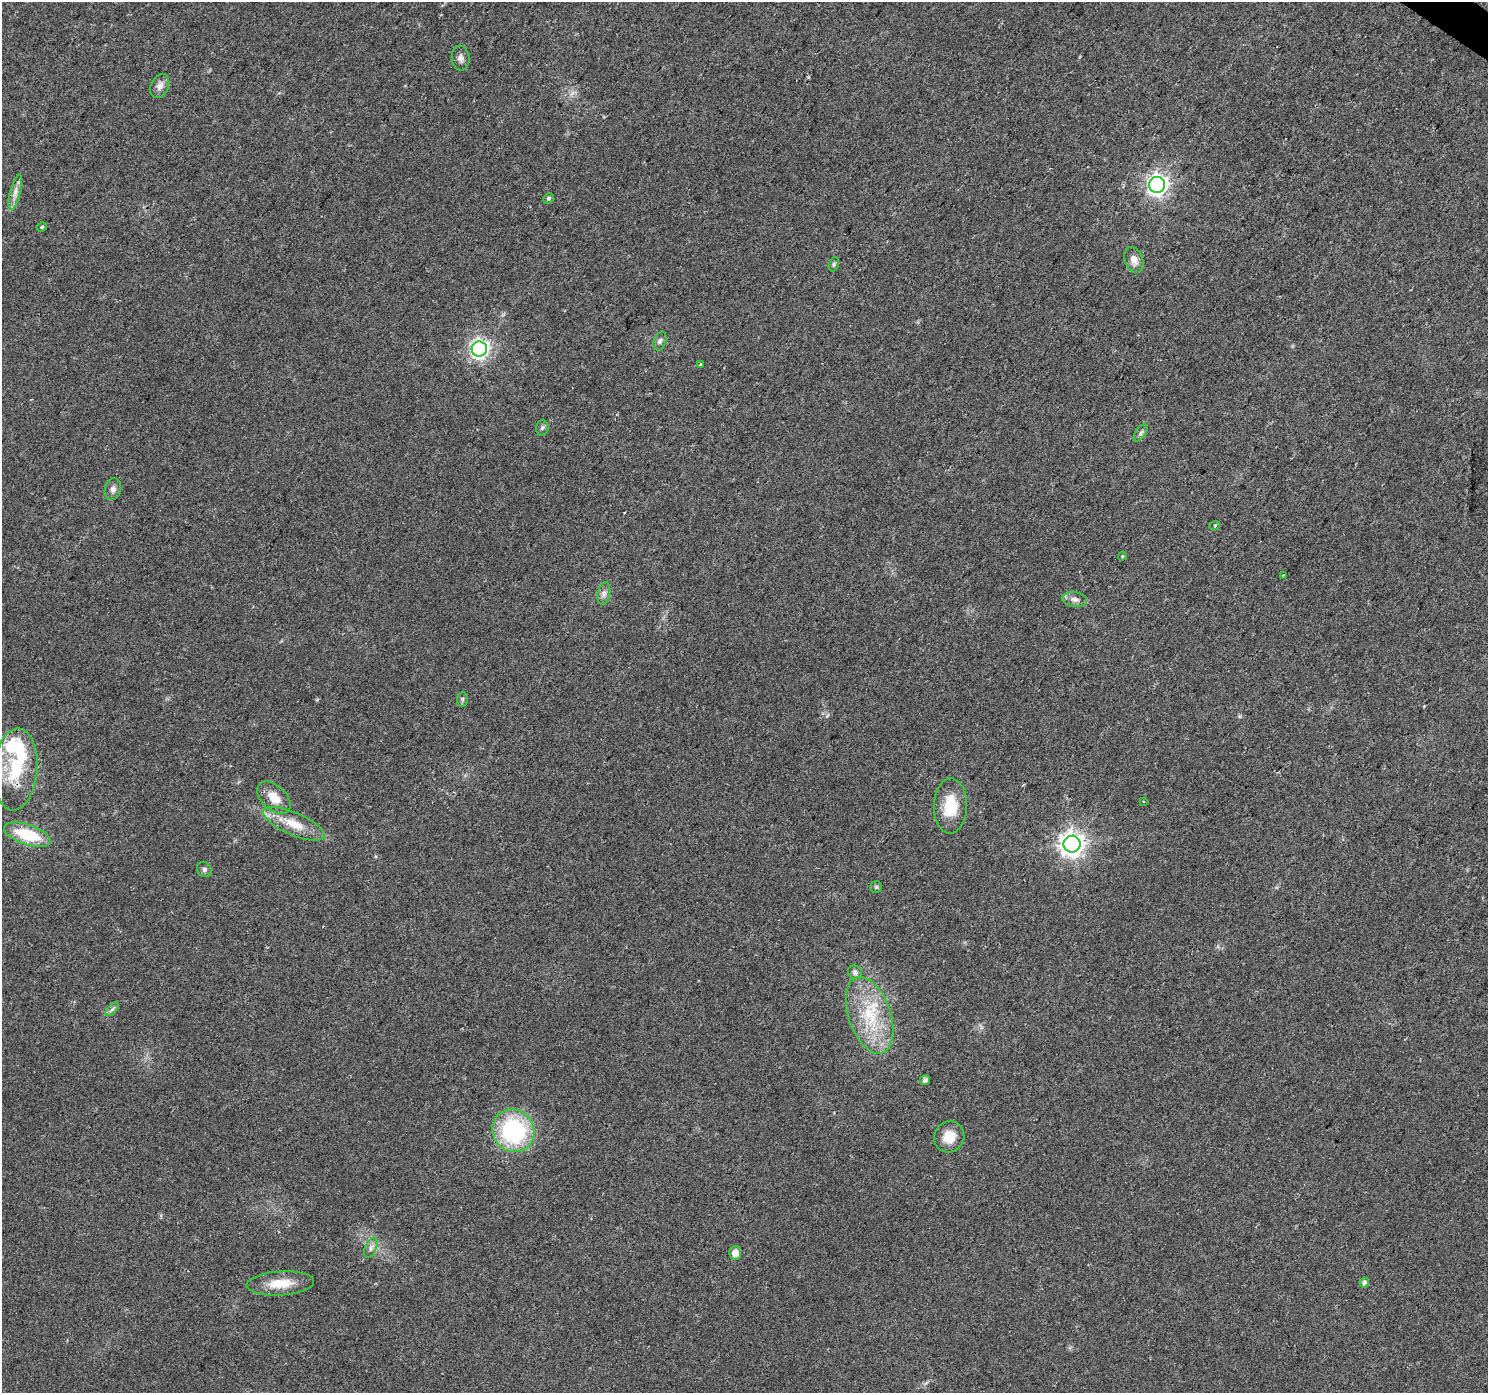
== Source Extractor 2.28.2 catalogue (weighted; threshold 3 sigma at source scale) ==
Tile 10 of 4 x 4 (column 2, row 3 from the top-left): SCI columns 1492-2977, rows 1641-3031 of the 5949 x 5997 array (HDU 1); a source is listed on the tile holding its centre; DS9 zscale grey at full resolution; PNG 1490 x 1395 px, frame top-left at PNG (2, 2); each listed source drawn as its Kron ellipse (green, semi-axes under 4 px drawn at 4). Shown black and unused: <1% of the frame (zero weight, under 2 of 3 exposures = <1% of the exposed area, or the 3 px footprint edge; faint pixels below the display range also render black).
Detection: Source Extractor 2.28.2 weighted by HDU 2 'WHT'; one run over the whole footprint, this tile lists its part. Background 0.0542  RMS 0.006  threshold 0.027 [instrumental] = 3 sigma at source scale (4.5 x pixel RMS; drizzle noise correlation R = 1.50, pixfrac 1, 0.0396/0.0396 arcsec/px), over >= 5 px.
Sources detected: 43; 2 cosmic-ray / hot-pixel residue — neither listed nor drawn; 2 inside a brighter listed object's ellipse — not listed separately; the other 39 listed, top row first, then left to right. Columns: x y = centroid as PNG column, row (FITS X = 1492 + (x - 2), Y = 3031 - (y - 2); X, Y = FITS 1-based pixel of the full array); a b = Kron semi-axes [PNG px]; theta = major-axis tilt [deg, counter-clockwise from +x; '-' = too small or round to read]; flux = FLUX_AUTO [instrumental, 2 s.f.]
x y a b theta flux
461 58 12 9 -84 2.9
160 86 13 8 64 3.8
1157 185 8 8 - 290
15 192 18 5 76 3.7
549 198 5 5 - 1
42 227 5 4 - 0.72
1134 260 13 9 -70 4.6
834 264 7 4 71 1.1
660 341 10 6 68 1.7
479 349 7 7 - 240
700 365 3 3 - 2
542 428 7 6 - 1.3
1141 433 10 5 55 1.7
113 489 11 8 75 2.8
1215 525 5 3 - 0.63
1122 556 5 3 - 0.79
1283 575 2 2 - 0.47
604 593 11 6 77 2.5
1075 599 12 7 -6 3.3
462 699 7 5 83 1.2
16 769 41 22 85 33
274 798 20 12 -43 9.6
1144 802 3 3 - 1.3
950 806 27 16 88 17
294 824 33 11 -24 14
27 835 24 10 -18 27
1072 844 8 8 - 480
204 869 8 7 - 1.7
876 887 6 5 - 1
855 972 7 6 - 2.2
112 1009 9 3 45 1.2
870 1015 40 21 -71 35
925 1080 5 4 - 2.4
513 1131 22 20 -51 67
949 1137 16 14 53 9.4
371 1248 11 5 66 2.4
735 1253 7 6 - 5.2
1364 1282 5 4 - 2.1
280 1283 34 12 3 13